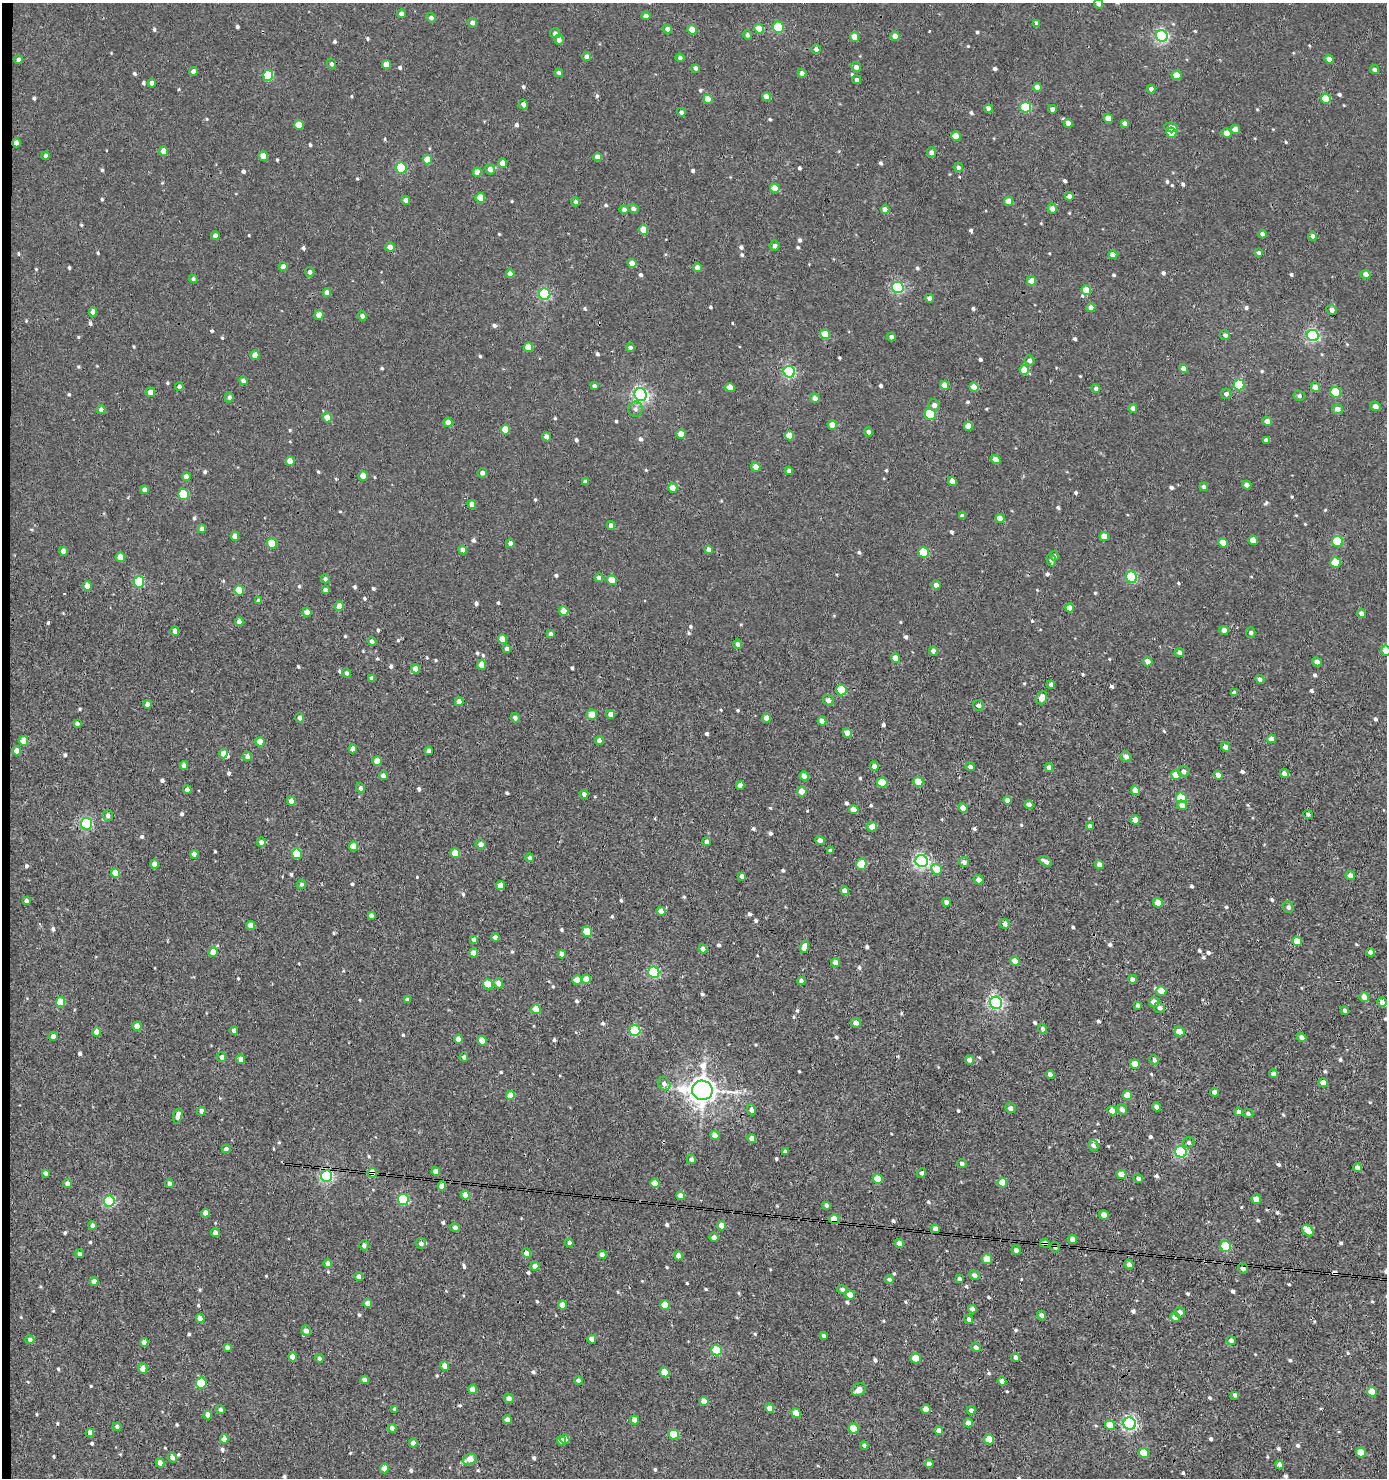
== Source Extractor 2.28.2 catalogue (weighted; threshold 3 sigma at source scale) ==
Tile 4 of 3 x 3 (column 1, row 2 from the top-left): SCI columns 200-1584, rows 1478-2953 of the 4454 x 4431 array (HDU 1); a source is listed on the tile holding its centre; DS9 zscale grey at full resolution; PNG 1389 x 1480 px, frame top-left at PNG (2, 3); each listed source drawn as its Kron ellipse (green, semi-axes under 4 px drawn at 4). Shown black and unused: <1% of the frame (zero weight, under 3 of 4 exposures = <1% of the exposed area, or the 3 px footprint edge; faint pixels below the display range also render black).
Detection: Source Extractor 2.28.2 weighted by HDU 2 'WHT'; one run over the whole footprint, this tile lists its part. Background 0.00299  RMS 0.0019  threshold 0.00838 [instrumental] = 3 sigma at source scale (4.5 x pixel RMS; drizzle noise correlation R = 1.50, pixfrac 1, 0.05/0.05 arcsec/px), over >= 5 px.
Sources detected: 829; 3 cosmic-ray / hot-pixel residue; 1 long thin detection or spike segment (spike, bleed or trail) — neither listed nor drawn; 2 inside a brighter listed object's ellipse — not listed separately; of the other 823, all 500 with FLUX_AUTO >= 0.477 (the completeness limit of this list) listed and drawn (323 fainter detections not listed), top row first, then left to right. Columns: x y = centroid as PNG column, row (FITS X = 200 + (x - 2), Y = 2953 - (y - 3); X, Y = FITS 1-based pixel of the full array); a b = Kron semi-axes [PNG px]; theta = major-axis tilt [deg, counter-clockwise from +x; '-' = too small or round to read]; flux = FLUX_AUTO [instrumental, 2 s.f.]
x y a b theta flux
1099 4 4 4 - 0.68
402 14 4 4 - 0.87
646 16 4 4 - 0.93
431 18 5 4 - 0.6
472 23 5 4 - 0.75
1037 23 4 3 - 0.5
778 27 5 5 - 11
668 29 4 4 - 0.96
759 29 5 4 - 3.4
692 30 5 4 - 2.5
555 33 5 5 - 0.64
747 35 5 4 - 0.49
895 36 5 4 - 1.5
1162 36 6 5 - 35
854 37 5 4 - 2.4
559 40 5 4 - 0.76
816 49 5 4 - 0.82
587 56 4 4 - 0.91
680 58 4 4 - 0.53
1329 59 5 4 - 1.2
18 60 4 4 - 0.63
332 64 5 4 - 0.51
386 65 4 4 - 2
856 67 5 4 - 0.83
696 68 4 3 - 0.56
1374 70 4 4 - 0.49
193 71 4 4 - 0.91
559 73 4 4 - 0.55
802 73 4 4 - 0.82
268 75 5 5 - 10
1176 75 5 4 - 3.2
856 80 4 4 - 0.5
152 83 4 4 - 0.82
1037 87 4 4 - 1.6
1151 89 4 4 - 0.88
767 97 4 4 - 2.2
1326 98 5 5 - 5.7
708 99 5 4 - 2.7
523 104 5 4 - 0.84
1025 107 5 5 - 12
988 108 4 4 - 1.2
1052 109 4 4 - 0.74
681 112 4 4 - 0.53
1108 118 5 4 - 2
1068 123 4 4 - 1.2
1125 123 4 4 - 0.76
299 125 5 4 - 3.4
1171 127 7 5 -7 1.1
1235 129 5 4 - 1.6
1171 133 5 5 - 5.1
1227 133 5 4 - 1.4
956 136 5 4 - 2.3
16 143 4 4 - 0.93
164 151 5 4 - 2.3
931 152 5 4 - 0.8
46 156 4 4 - 0.52
263 156 5 4 - 2.3
597 157 4 4 - 1.3
427 159 5 4 - 3.3
503 163 4 4 - 1.7
958 167 5 4 - 0.58
401 168 5 5 - 14
490 169 5 4 - 1.1
477 172 4 4 - 1.8
775 188 5 4 - 3.2
1069 196 4 4 - 0.82
480 198 5 4 - 3.5
406 200 4 4 - 1
1009 201 5 4 - 1.8
575 202 4 4 - 0.51
633 209 5 4 - 0.57
1052 209 5 4 - 1.1
624 210 4 4 - 0.91
885 210 4 4 - 1.5
644 230 5 4 - 2.9
1262 234 4 4 - 0.63
215 236 4 4 - 0.98
1313 236 5 4 - 0.59
775 246 5 5 - 0.51
390 247 5 4 - 1.2
1259 253 4 4 - 0.57
1113 255 4 4 - 1.8
632 263 5 4 - 1.5
283 266 4 4 - 1.1
697 268 4 4 - 1.2
310 272 5 4 - 0.55
510 274 4 4 - 1
1366 274 5 4 - 1.4
193 279 4 4 - 0.49
1032 281 5 4 - 1.9
898 287 6 5 - 26
1086 290 5 4 - 2.9
327 293 4 4 - 1.2
545 294 6 5 - 24
930 298 4 4 - 0.77
1091 308 4 4 - 1.1
1332 310 5 5 - 0.69
93 312 4 4 - 1.3
319 315 4 4 - 2.2
362 316 5 4 - 0.66
825 334 5 5 - 3.3
1225 335 5 4 - 0.62
1313 336 6 5 - 35
891 337 4 4 - 0.67
528 347 5 4 - 2.9
630 347 4 4 - 0.55
255 355 5 4 - 1.8
1029 361 5 5 - 0.67
1184 368 4 4 - 1.2
1024 370 5 4 - 2.7
789 372 6 5 - 30
243 381 4 4 - 0.72
945 385 4 4 - 2.3
1239 385 5 5 - 12
594 386 4 3 - 0.48
179 387 4 4 - 0.64
974 387 5 4 - 2.2
1315 387 5 4 - 1.6
730 388 5 4 - 2.1
1096 388 4 4 - 0.51
150 392 5 4 - 1.3
1336 392 5 5 - 8.5
641 394 6 6 - 55
1226 394 5 5 - 0.55
1299 396 5 5 - 0.5
229 397 5 4 - 0.48
815 398 5 4 - 0.95
934 405 6 5 - 0.79
1376 406 5 4 - 0.79
1133 408 4 4 - 0.71
635 409 7 7 - 0.73
1337 409 5 4 - 1.1
101 410 4 4 - 0.93
930 414 5 5 - 11
327 417 5 4 - 2.3
1267 421 5 4 - 1.4
448 422 4 4 - 1.4
832 425 5 4 - 1.6
968 426 5 4 - 2.2
505 430 5 4 - 3.7
869 432 4 4 - 0.55
681 434 5 4 - 2.6
789 436 5 4 - 2.6
547 437 4 4 - 1
1266 440 4 4 - 0.52
996 459 5 4 - 1.4
290 461 4 4 - 2.1
756 467 5 4 - 1.5
789 471 4 4 - 0.72
482 473 5 4 - 0.65
363 476 5 4 - 2.6
186 477 4 4 - 1.1
952 481 5 4 - 1.9
585 482 4 4 - 0.78
1247 485 4 4 - 1
1204 487 4 4 - 0.57
673 488 5 4 - 1.9
144 490 4 4 - 0.87
184 494 5 5 - 9
472 504 4 4 - 1.2
962 516 4 3 - 0.61
1000 518 4 4 - 1.8
611 526 4 4 - 0.95
202 529 4 4 - 0.97
235 536 4 4 - 1.6
1104 536 5 4 - 2.6
1253 540 5 4 - 2.3
1338 541 6 5 - 8.8
510 543 4 4 - 0.87
1223 543 5 4 - 2.3
272 544 5 5 - 4.4
463 550 4 4 - 1.1
709 550 4 4 - 0.91
63 551 4 4 - 1.4
924 552 5 5 - 9.5
1054 556 4 4 - 0.59
120 557 5 4 - 2.9
1051 560 6 4 -74 0.5
1335 562 5 5 - 5.7
1132 577 6 5 - 16
599 578 4 4 - 0.57
325 579 4 4 - 0.52
612 580 5 4 - 2.6
139 582 5 5 - 16
936 585 4 4 - 0.96
87 586 5 4 - 2.3
239 590 5 4 - 5.1
325 590 4 4 - 0.77
258 601 4 4 - 0.65
339 606 5 4 - 1.4
1069 608 4 4 - 1.7
564 611 5 4 - 3.4
307 612 4 4 - 1.7
1361 613 5 4 - 0.85
239 622 4 4 - 0.87
1224 630 4 4 - 1.3
175 631 4 4 - 1.2
1251 633 5 5 - 0.48
551 634 4 4 - 0.7
502 639 5 4 - 2.4
372 641 4 4 - 0.52
738 644 5 4 - 0.63
507 649 4 4 - 0.76
933 651 4 4 - 0.88
1386 651 5 4 - 3.2
1179 653 4 4 - 0.67
895 658 4 4 - 2.1
1148 661 5 4 - 1.3
1317 662 5 4 - 0.86
482 665 5 4 - 1.9
416 669 4 4 - 1.9
347 673 5 4 - 0.51
372 678 4 4 - 0.81
1260 679 5 4 - 0.58
1051 685 4 4 - 0.65
841 690 5 5 - 8.1
1234 693 4 4 - 0.67
1042 698 7 5 69 1.9
828 700 6 5 - 0.78
459 702 4 4 - 1.1
147 704 4 4 - 0.93
979 705 5 5 - 0.74
611 714 4 4 - 1.1
592 715 5 5 - 1.7
299 718 5 4 - 0.62
515 718 5 4 - 0.55
766 718 5 4 - 1.7
822 721 4 4 - 1.3
77 724 4 3 - 0.59
847 733 5 4 - 1.9
1271 739 4 4 - 1.2
599 740 4 4 - 1.1
24 741 5 4 - 3.3
260 742 5 4 - 2.6
1225 747 5 4 - 1.1
353 749 4 4 - 1.4
16 751 4 4 - 1.2
429 751 4 4 - 0.72
223 754 5 4 - 1.6
247 756 5 4 - 0.75
1126 757 6 5 - 0.83
377 761 4 4 - 2
184 765 4 4 - 0.89
874 766 4 4 - 0.93
970 767 4 4 - 0.6
1049 768 4 4 - 1
1184 771 6 5 - 0.81
1284 773 5 4 - 0.82
1176 775 5 4 - 3.1
1218 775 5 4 - 1.1
383 776 4 4 - 0.93
804 776 5 4 - 1.8
918 782 5 4 - 4
882 783 5 5 - 5.9
740 785 4 4 - 1.1
360 788 5 4 - 0.48
187 790 4 4 - 0.85
1135 790 5 4 - 1.7
802 791 5 4 - 1.5
584 794 4 4 - 0.57
1181 798 5 5 - 6.8
1007 800 4 4 - 1.2
291 801 4 4 - 1.6
1029 804 4 4 - 0.72
1182 805 5 4 - 1.2
963 808 5 4 - 2.2
854 810 5 4 - 2.2
1308 814 5 4 - 0.48
108 816 6 5 - 0.65
1135 820 5 4 - 1.8
86 824 6 5 - 24
1090 826 4 3 - 0.53
872 827 5 4 - 1.7
820 840 5 4 - 0.88
261 842 5 4 - 0.93
707 842 4 4 - 0.93
481 844 5 5 - 0.99
353 846 5 4 - 2.6
830 851 4 4 - 0.57
455 853 5 5 - 4.2
194 854 4 4 - 1.1
297 854 5 5 - 7.8
530 858 4 3 - 0.62
922 861 6 6 - 47
1045 861 7 3 -30 0.75
964 862 5 5 - 0.8
154 864 4 4 - 1.2
861 864 5 5 - 4.7
1099 865 5 4 - 1.1
936 869 5 5 - 3.4
115 873 5 4 - 4.3
1350 875 5 4 - 0.88
742 876 4 4 - 0.69
979 880 5 4 - 0.86
301 884 5 4 - 0.48
500 886 4 4 - 1.7
845 891 4 4 - 1.2
26 901 4 4 - 0.48
946 902 4 4 - 0.74
1158 903 5 4 - 2.3
1288 907 6 5 - 0.62
661 911 5 4 - 1.6
371 915 4 4 - 0.72
1005 924 5 4 - 0.99
251 925 4 4 - 2
587 932 5 5 - 5.1
495 937 4 4 - 0.84
474 940 4 4 - 0.63
1297 941 5 4 - 2.7
804 947 6 4 74 1.7
703 949 4 4 - 1.1
213 952 5 4 - 2.6
1370 952 4 4 - 0.75
474 953 5 4 - 1.9
562 954 4 4 - 1.1
1015 961 5 4 - 2.1
836 963 4 4 - 1.5
654 972 6 5 - 23
586 979 4 4 - 2.7
1132 979 4 4 - 0.83
577 980 5 4 - 2.6
801 981 4 4 - 0.73
498 983 5 4 - 1.3
488 984 5 5 - 5.8
1161 991 5 4 - 2.9
1364 997 5 4 - 1.2
407 1000 4 4 - 0.62
60 1002 5 5 - 4.8
1154 1002 5 5 - 1.5
1382 1002 5 4 - 1
996 1003 6 6 - 45
1138 1005 4 3 - 0.48
1160 1008 6 5 - 0.65
536 1009 5 4 - 3.5
1345 1011 4 4 - 0.62
856 1023 5 5 - 1
137 1026 5 4 - 2.3
1043 1029 5 4 - 0.5
635 1030 5 5 - 12
234 1031 4 4 - 0.73
97 1032 5 4 - 1.7
1179 1032 5 4 - 2
53 1036 4 4 - 1
1302 1037 5 4 - 0.83
458 1039 4 4 - 1.6
482 1041 5 4 - 2.9
221 1057 5 4 - 0.65
464 1057 4 4 - 0.49
241 1059 4 4 - 1.4
970 1060 4 4 - 1.1
1154 1060 5 4 - 0.54
1135 1064 5 5 - 2
1050 1074 4 4 - 0.9
1274 1074 4 4 - 0.84
664 1083 7 6 - 0.96
1323 1083 5 4 - 1.5
702 1090 10 9 - 260
1214 1092 4 4 - 0.8
510 1095 4 4 - 2.6
1127 1095 5 4 - 2.6
1156 1107 4 4 - 0.8
1010 1108 5 5 - 0.71
1122 1109 6 5 - 0.78
751 1110 5 4 - 0.58
201 1111 4 4 - 0.93
1112 1111 5 4 - 1.7
1239 1112 4 4 - 0.72
1248 1114 5 4 - 0.48
178 1116 8 4 76 1.4
715 1135 5 4 - 1.6
752 1138 4 4 - 1.2
1189 1143 6 5 - 0.49
1093 1145 5 5 - 0.75
226 1149 4 4 - 0.54
785 1151 4 4 - 0.59
1181 1152 6 5 - 25
691 1159 4 4 - 0.6
962 1164 5 4 - 0.56
1357 1168 4 4 - 1
436 1171 4 4 - 1.1
45 1173 4 4 - 0.61
372 1173 5 4 - 3.2
922 1173 5 4 - 0.5
1121 1174 5 4 - 2.4
326 1176 6 5 - 33
1138 1178 5 4 - 0.59
878 1179 5 5 - 3.5
1002 1182 5 4 - 3.3
655 1183 5 4 - 3
68 1184 4 4 - 0.93
169 1184 4 4 - 0.66
442 1186 4 4 - 1.9
465 1195 4 4 - 2.3
681 1196 4 4 - 1.5
403 1199 5 5 - 16
1256 1199 5 4 - 1.8
109 1201 6 5 - 20
826 1205 4 4 - 0.51
205 1213 4 4 - 1.4
1104 1215 5 4 - 1.7
834 1219 5 4 - 3.4
92 1226 4 4 - 0.59
721 1226 5 4 - 1.3
455 1227 5 4 - 0.6
935 1229 4 4 - 0.93
1308 1231 6 4 -46 3.3
215 1233 4 4 - 1
714 1238 4 4 - 1
1072 1239 5 4 - 0.99
421 1243 5 5 - 0.8
569 1243 4 4 - 0.57
899 1243 4 4 - 1.5
1045 1243 5 4 - 1.2
364 1245 5 4 - 0.65
1225 1246 5 5 - 11
1055 1247 5 4 - 0.67
1016 1250 5 4 - 0.81
526 1253 5 4 - 1.1
80 1254 4 4 - 0.69
602 1255 4 4 - 1.1
678 1256 4 4 - 1.5
987 1259 5 5 - 3.3
328 1264 4 4 - 1.3
1129 1264 5 5 - 0.83
535 1266 4 4 - 1.2
1243 1268 5 5 - 0.84
974 1275 5 4 - 0.82
359 1277 4 4 - 0.73
959 1279 4 3 - 0.52
889 1280 4 4 - 0.6
94 1282 4 4 - 1.4
842 1290 5 4 - 0.68
850 1295 5 4 - 1.7
368 1303 4 4 - 2
563 1305 5 4 - 2.2
665 1305 5 4 - 3.8
972 1309 4 4 - 0.75
1180 1312 5 5 - 0.81
1042 1315 5 4 - 0.76
1175 1317 5 4 - 1.9
200 1318 4 4 - 1.7
969 1319 5 4 - 0.57
306 1331 5 5 - 1
823 1336 4 3 - 0.48
592 1339 4 4 - 1.3
30 1340 5 4 - 0.69
1231 1340 5 4 - 0.59
144 1342 4 4 - 0.98
227 1347 4 4 - 0.71
976 1347 5 4 - 0.54
716 1350 5 5 - 12
292 1357 5 4 - 1.6
1016 1357 4 4 - 0.74
319 1358 4 4 - 0.48
915 1358 5 5 - 4
445 1366 5 4 - 1.6
143 1369 5 5 - 1.4
665 1372 5 4 - 3.6
365 1380 4 4 - 0.88
578 1380 4 4 - 0.79
1002 1381 4 4 - 1.1
201 1383 5 5 - 8.5
472 1389 4 4 - 2.3
859 1389 7 5 31 1.4
1372 1392 5 4 - 2.6
1235 1395 4 3 - 0.51
509 1398 5 4 - 0.95
704 1402 5 4 - 2.1
770 1408 4 4 - 1.5
395 1409 4 4 - 0.59
926 1409 5 4 - 2.7
220 1410 4 4 - 0.59
971 1410 4 4 - 0.68
796 1413 5 4 - 2.7
208 1415 4 4 - 1.4
507 1420 4 4 - 1.1
634 1420 4 4 - 1.6
968 1423 4 4 - 1.2
1130 1424 6 6 - 47
1110 1425 5 4 - 3.2
117 1427 4 3 - 0.57
392 1428 4 4 - 0.84
854 1429 5 4 - 5.1
939 1431 4 4 - 1.4
90 1433 4 4 - 1.2
674 1435 5 5 - 5.8
224 1439 4 4 - 1.3
565 1439 5 4 - 1.8
989 1439 5 5 - 3.6
562 1441 5 4 - 1.8
413 1443 4 4 - 1
864 1445 4 3 - 0.48
1361 1452 5 4 - 2.9
1144 1453 5 5 - 3.3
172 1458 5 4 - 0.84
470 1459 7 5 23 2.5
160 1463 5 4 - 1.2
929 1464 4 4 - 1.1
1279 1465 4 4 - 0.76
384 1468 5 4 - 2.2
Overlapping masked pixels (flux is a lower limit): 6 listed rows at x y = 372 1173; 326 1176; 834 1219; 1045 1243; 1055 1247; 1243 1268
Isophote crosses this tile's border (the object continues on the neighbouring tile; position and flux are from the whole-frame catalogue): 2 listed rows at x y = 1099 4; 1386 651